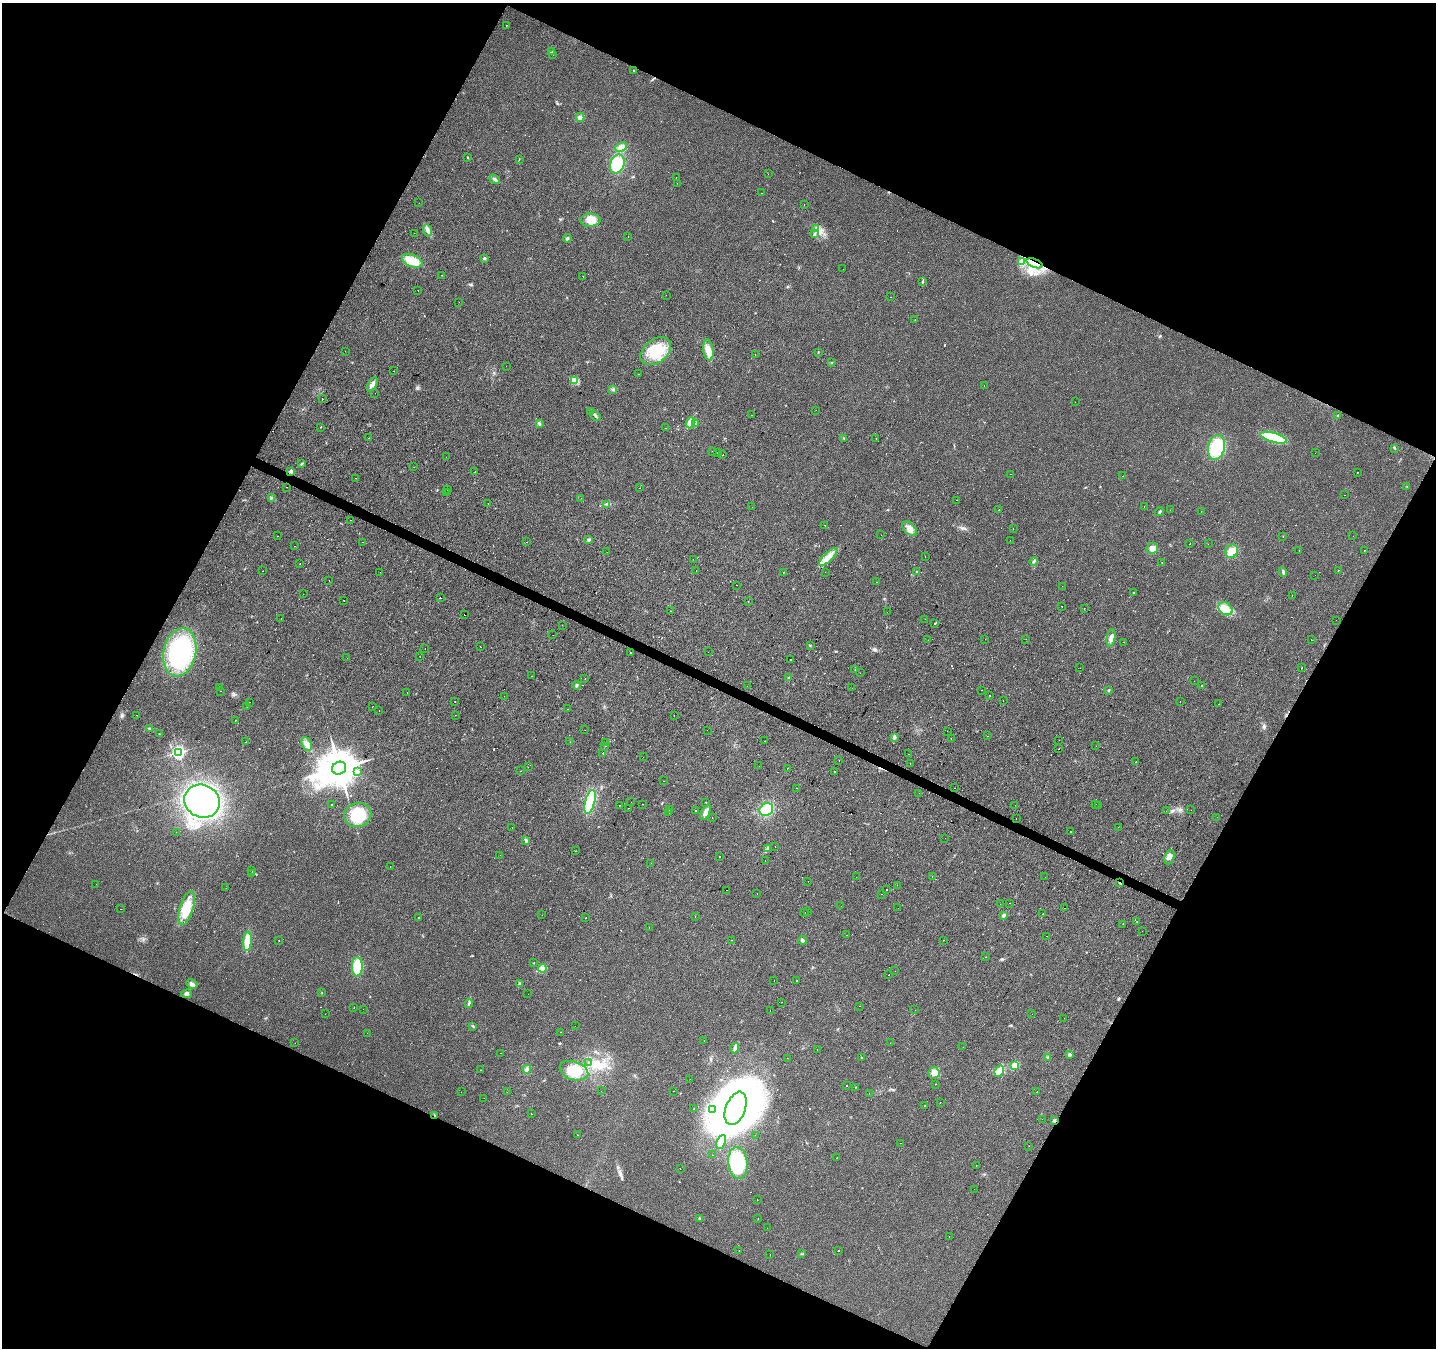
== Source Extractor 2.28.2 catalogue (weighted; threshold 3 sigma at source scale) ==
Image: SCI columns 6-5741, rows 266-5646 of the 5741 x 5843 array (HDU 1 of 3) = the unmasked area's bounding box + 8 px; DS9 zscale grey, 4 x 4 block average (1 PNG px = mean of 4 x 4 image px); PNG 1438 x 1350 px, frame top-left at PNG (2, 3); each listed source drawn as its Kron ellipse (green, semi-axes under 4 px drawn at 4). Shown black and unused: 46% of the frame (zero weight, under 2 of 3 exposures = <1% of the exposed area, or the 3 px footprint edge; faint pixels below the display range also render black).
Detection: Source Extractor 2.28.2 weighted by HDU 2 'WHT'. Background 0.022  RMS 0.006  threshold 0.0268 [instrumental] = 3 sigma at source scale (4.5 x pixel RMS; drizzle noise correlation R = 1.50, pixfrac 1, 0.0396/0.0396 arcsec/px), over >= 5 px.
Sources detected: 561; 5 inside a brighter object's white glare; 147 cosmic-ray / hot-pixel residue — neither listed nor drawn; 2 coinciding with a brighter row at this scale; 8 inside a brighter listed object's ellipse — not listed separately; the other 399 listed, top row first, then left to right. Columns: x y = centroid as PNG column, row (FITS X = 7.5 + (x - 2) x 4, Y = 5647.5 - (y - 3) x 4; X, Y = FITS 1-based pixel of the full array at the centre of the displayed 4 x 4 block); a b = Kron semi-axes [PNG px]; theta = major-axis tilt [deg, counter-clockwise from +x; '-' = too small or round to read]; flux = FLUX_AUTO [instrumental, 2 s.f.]
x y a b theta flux
507 25 2 2 - 4.7
552 51 3 2 - 3.2
553 54 2 2 - 1.2
633 70 2 2 - 1.5
580 117 4 4 - 13
621 147 6 4 25 18
468 157 2 2 - 1.7
519 159 2 2 - 1.5
617 164 9 7 74 110
768 174 2 2 - 0.52
676 177 2 2 - 3.4
495 179 6 3 -38 8
677 183 2 2 - 15
761 193 2 2 - 7.8
419 203 2 2 - 0.65
804 205 2 2 - 5.3
590 220 10 6 2 31
815 228 3 2 - 4.6
427 230 6 3 -74 10
414 233 2 2 - 1.1
815 233 3 2 - 3.6
628 237 2 2 - 2
567 238 4 2 - 5.1
484 258 3 2 - 5.2
412 261 11 6 -23 45
1021 262 2 2 - 2.5
1034 263 8 4 -22 26
843 269 2 2 - 1.6
442 275 2 2 - 4.4
583 276 2 2 - 4.4
923 281 3 2 - 3
418 290 2 2 - 1.3
666 295 2 2 - 3.5
890 297 2 2 - 1.8
459 302 2 2 - 5.3
915 319 2 2 - 0.99
708 350 11 5 -82 29
345 351 2 2 - 1.2
656 351 17 11 39 100
818 352 2 2 - 1.2
755 354 2 2 - 1.2
832 362 2 2 - 1.4
506 366 2 2 - 2.2
393 371 2 2 - 0.92
639 374 2 2 - 1.7
575 380 2 2 - 3.3
372 384 8 3 60 14
984 386 2 2 - 2.1
613 389 2 2 - 2.7
375 393 2 2 - 0.45
323 399 2 2 - 2
1075 402 2 2 - 1.1
816 410 2 2 - 1.3
591 411 2 2 - 6.5
752 415 2 2 - 5.9
596 416 5 2 - 8.3
1337 416 2 2 - 2.8
539 423 3 2 - 3.6
690 423 5 4 - 17
695 424 2 2 - 2.2
321 427 2 2 - 1.5
666 428 2 2 - 2
369 438 2 2 - 1.3
844 438 2 2 - 1.6
876 438 2 2 - 0.79
1274 438 14 4 -16 160
1216 448 13 8 78 110
1395 448 3 2 - 2.5
712 451 2 2 - 3.3
717 452 2 2 - 4.8
1315 453 2 2 - 4.3
723 455 2 2 - 2.2
446 457 2 2 - 0.81
302 464 2 2 - 2.2
414 467 2 2 - 3.5
291 471 3 3 - 6.3
475 472 2 2 - 8.8
1357 473 2 2 - 12
1010 474 2 2 - 1.3
1123 476 2 2 - 2.6
355 478 2 2 - 0.74
286 487 2 2 - 1.5
1407 487 2 2 - 1.1
640 488 2 2 - 0.5
447 490 2 2 - 2.4
447 493 2 2 - 1.9
1345 495 2 2 - 2.4
271 498 4 2 - 3
581 498 2 2 - 1.7
957 500 2 2 - 2.7
488 503 2 2 - 1.3
607 504 3 2 - 3
1144 506 2 2 - 2.1
752 507 2 2 - 3.5
999 509 2 2 - 12
1170 510 2 2 - 0.81
1201 511 2 2 - 0.73
1160 512 4 2 - 4.5
350 520 2 2 - 3.4
825 525 2 2 - 5.8
910 529 8 5 -45 22
1013 529 2 2 - 0.61
881 535 2 2 - 1.6
278 536 2 2 - 3.6
1353 536 2 2 - 5.2
1283 537 2 2 - 2.5
589 539 3 2 - 3.8
1010 540 2 2 - 1.4
363 542 2 2 - 3.7
526 542 2 2 - 6
1190 544 2 2 - 20
1208 544 2 2 - 0.85
294 546 2 2 - 1.6
1152 548 6 5 - 18
1364 550 2 2 - 1.8
1232 551 7 6 - 35
1299 551 2 2 - 2.3
607 552 2 2 - 2.3
925 556 2 2 - 4.5
828 557 12 4 43 29
693 559 2 2 - 7.7
1034 561 4 2 - 4.1
1162 562 2 2 - 2.3
300 564 2 2 - 2.8
1338 570 2 2 - 3.1
263 571 2 2 - 1.5
696 571 2 2 - 3.2
380 572 2 2 - 2
825 572 2 2 - 0.64
917 572 2 2 - 2.1
1283 572 5 2 - 5.1
783 573 2 2 - 1.1
1315 575 2 2 - 0.41
329 580 2 2 - 0.9
877 582 2 2 - 3.2
736 585 2 2 - 2.5
1062 586 2 2 - 0.64
1134 593 2 2 - 39
303 594 2 2 - 5.6
1292 596 2 2 - 67
440 597 2 2 - 5.9
344 600 2 2 - 2.7
748 601 2 2 - 3.2
1062 606 2 2 - 9.9
1084 609 2 2 - 1.3
1226 609 8 6 -41 33
671 611 2 2 - 9.2
887 612 2 2 - 4
465 615 2 2 - 1.9
281 618 2 2 - 0.66
925 619 2 2 - 0.62
1336 620 2 2 - 0.64
935 623 2 2 - 7.8
562 625 2 2 - 1.8
553 635 2 2 - 1.2
1111 638 9 3 78 14
985 639 2 2 - 8.3
1026 639 2 2 - 1.2
928 640 2 2 - 2
1311 640 2 2 - 1.7
1124 642 2 2 - 0.5
810 646 3 2 - 2.3
480 647 2 2 - 0.63
425 649 2 2 - 7
180 652 24 16 78 390
708 652 2 2 - 3.3
630 653 2 2 - 1.8
420 657 2 2 - 0.64
347 658 2 2 - 0.88
791 659 2 2 - 2.7
1080 668 2 2 - 1.1
1302 668 2 2 - 15
855 669 2 2 - 16
860 673 2 2 - 0.83
532 676 2 2 - 2.3
788 678 3 2 - 2.8
585 679 2 2 - 3.7
1194 681 2 2 - 0.8
577 685 4 2 - 4.6
747 686 2 2 - 4.7
1202 686 2 2 - 8.6
219 688 2 2 - 1.4
852 688 2 2 - 8.6
981 690 2 2 - 1.6
1109 690 2 2 - 12
220 691 2 2 - 2.2
407 693 2 2 - 2.4
990 695 2 2 - 5
504 696 2 2 - 0.7
1003 700 2 2 - 3.7
250 702 2 2 - 1.5
455 702 2 2 - 0.85
1180 702 2 2 - 4.9
1218 704 2 2 - 5.4
247 707 2 2 - 1.4
372 707 2 2 - 0.99
568 709 2 2 - 3.9
379 710 2 2 - 4.4
137 715 2 2 - 3.9
455 715 2 2 - 0.95
674 715 2 2 - 0.74
235 720 2 2 - 7.6
149 728 3 2 - 4.2
585 730 2 2 - 1.2
707 730 2 2 - 2.4
947 731 2 2 - 3.5
159 734 2 2 - 1.4
987 736 2 2 - 7.2
894 737 3 2 - 3.5
951 739 2 2 - 5.4
1059 740 2 2 - 0.92
765 741 2 2 - 0.85
246 742 2 2 - 4.8
570 742 2 2 - 2.8
606 742 2 2 - 3.3
307 744 7 4 -68 17
605 746 2 2 - 0.9
1096 746 2 2 - 1.4
1059 749 2 2 - 14
178 752 3 3 - 400
603 753 2 2 - 430
909 754 2 2 - 0.6
643 757 2 2 - 0.58
839 760 2 2 - 1.6
1136 761 2 2 - 1.1
910 763 2 2 - 4.2
759 766 2 2 - 0.44
528 767 2 2 - 0.56
339 768 7 6 - 9300
787 769 2 2 - 0.63
358 771 2 2 - 19
521 771 2 2 - 2.1
835 772 2 2 - 20
664 781 2 2 - 1.9
796 788 2 2 - 2.6
955 788 2 2 - 1.6
919 793 2 2 - 0.85
202 801 18 16 -28 710
590 802 12 5 75 150
631 802 2 2 - 2.6
706 802 2 2 - 3.3
643 804 2 2 - 12
1096 804 2 2 - 3.9
331 805 2 2 - 7.3
619 805 2 2 - 0.67
1015 805 2 2 - 1
1098 805 2 2 - 0.53
628 808 2 2 - 5.1
670 810 2 2 - 1.1
696 810 2 2 - 9.8
766 810 7 6 - 74
1191 810 2 2 - 3.4
1166 811 2 2 - 0.88
705 812 8 3 64 20
669 813 2 2 - 21
358 815 13 12 - 120
712 817 2 2 - 1.3
1217 817 2 2 - 0.51
1016 819 2 2 - 0.77
512 827 2 2 - 1.7
1118 827 2 2 - 0.62
176 832 2 2 - 1.2
1071 832 2 2 - 1.4
945 838 2 2 - 6.4
526 840 3 2 - 4.2
775 846 2 2 - 4
767 848 3 2 - 3.1
575 851 2 2 - 0.52
500 855 2 2 - 1
719 856 2 2 - 6.2
1169 857 7 4 70 15
765 861 2 2 - 0.67
651 863 2 2 - 0.64
390 867 2 2 - 2.4
252 871 2 2 - 1
251 873 2 2 - 2.1
932 876 2 2 - 2.3
856 877 2 2 - 2.9
1045 877 2 2 - 0.7
808 881 2 2 - 1.5
1119 883 2 2 - 3.6
96 884 2 2 - 0.54
897 885 2 2 - 1.5
226 888 2 2 - 0.82
887 889 2 2 - 2.9
726 890 2 2 - 2.5
757 893 2 2 - 3.8
882 894 2 2 - 2.5
1009 903 2 2 - 0.6
1000 904 2 2 - 0.48
841 906 2 2 - 2
187 908 17 6 73 74
898 908 2 2 - 2.1
1065 908 2 2 - 4.9
121 909 2 2 - 1.5
808 911 2 2 - 0.88
805 912 2 2 - 1
1043 914 2 2 - 2.3
542 915 2 2 - 5
1004 915 2 2 - 28
695 917 2 2 - 1.8
419 918 2 2 - 9
586 918 2 2 - 2.2
1137 922 2 2 - 5.3
1123 924 2 2 - 1.6
649 927 2 2 - 19
1142 931 2 2 - 1.7
847 935 2 2 - 1.7
1047 936 2 2 - 5.5
732 940 2 2 - 4.5
803 940 4 3 - 6.7
943 940 2 2 - 0.82
247 941 9 4 85 73
279 941 2 2 - 1.9
986 957 2 2 - 1
534 963 2 2 - 1.2
357 967 10 5 -89 94
542 968 4 3 - 9.3
895 971 2 2 - 2.1
888 975 2 2 - 3.9
774 980 2 2 - 3.2
796 981 2 2 - 0.98
192 984 6 3 -30 11
519 984 4 2 - 4
322 993 2 2 - 1
186 994 5 3 - 7.8
528 994 2 2 - 0.44
782 1002 2 2 - 0.64
469 1003 5 2 - 4.7
859 1006 2 2 - 1.2
354 1008 2 2 - 4.6
363 1009 2 2 - 1.1
915 1010 2 2 - 0.81
770 1011 2 2 - 6.4
325 1014 2 2 - 0.42
1032 1014 2 2 - 0.43
1064 1018 2 2 - 2.1
473 1026 2 2 - 1.9
575 1026 2 2 - 1.6
561 1032 2 2 - 2.4
367 1033 2 2 - 1.1
704 1041 2 2 - 2.4
295 1043 2 2 - 2
890 1043 2 2 - 11
963 1047 2 2 - 0.55
735 1048 5 3 - 8.6
817 1049 2 2 - 0.58
500 1053 2 2 - 4.1
1070 1054 3 2 - 3.3
1047 1057 2 2 - 1.3
787 1058 2 2 - 0.48
861 1058 2 2 - 1.2
588 1063 2 2 - 0.97
1015 1065 4 3 - 21
527 1069 4 4 - 12
480 1070 2 2 - 1.2
574 1071 15 9 -18 90
999 1071 6 4 57 25
934 1073 6 5 - 19
690 1079 2 2 - 1.2
936 1084 2 2 - 1.4
846 1085 2 2 - 6.8
855 1087 2 2 - 1.2
601 1091 2 2 - 1.7
673 1091 2 2 - 0.79
461 1092 2 2 - 0.43
507 1092 2 2 - 0.68
1037 1092 2 2 - 7.2
869 1093 2 2 - 3
484 1098 2 2 - 0.86
940 1102 2 2 - 12
925 1106 2 2 - 0.78
736 1108 17 9 69 790
693 1109 2 2 - 1.7
712 1109 3 2 - 2.6
531 1114 2 2 - 4.5
435 1115 3 2 - 3.9
1042 1119 2 2 - 1.3
1054 1120 3 2 - 4
578 1135 2 2 - 9.2
755 1135 2 2 - 4.9
721 1142 7 4 64 16
901 1143 2 2 - 2.6
1029 1146 2 2 - 0.78
713 1155 2 2 - 0.98
837 1157 2 2 - 3.6
738 1163 16 9 -83 190
976 1166 2 2 - 2
680 1169 2 2 - 11
974 1189 2 2 - 3.7
757 1199 2 2 - 2.4
699 1218 2 2 - 3.6
758 1218 2 2 - 1.8
767 1228 2 2 - 1.8
949 1237 2 2 - 0.75
739 1250 2 2 - 1.5
838 1251 2 2 - 1.1
770 1254 2 2 - 7.7
802 1254 2 2 - 1.9
Overlapping masked pixels (flux is a lower limit): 3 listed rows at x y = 1034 263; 1119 883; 435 1115
Diffuse or blended objects may show on this block-average render without a row.